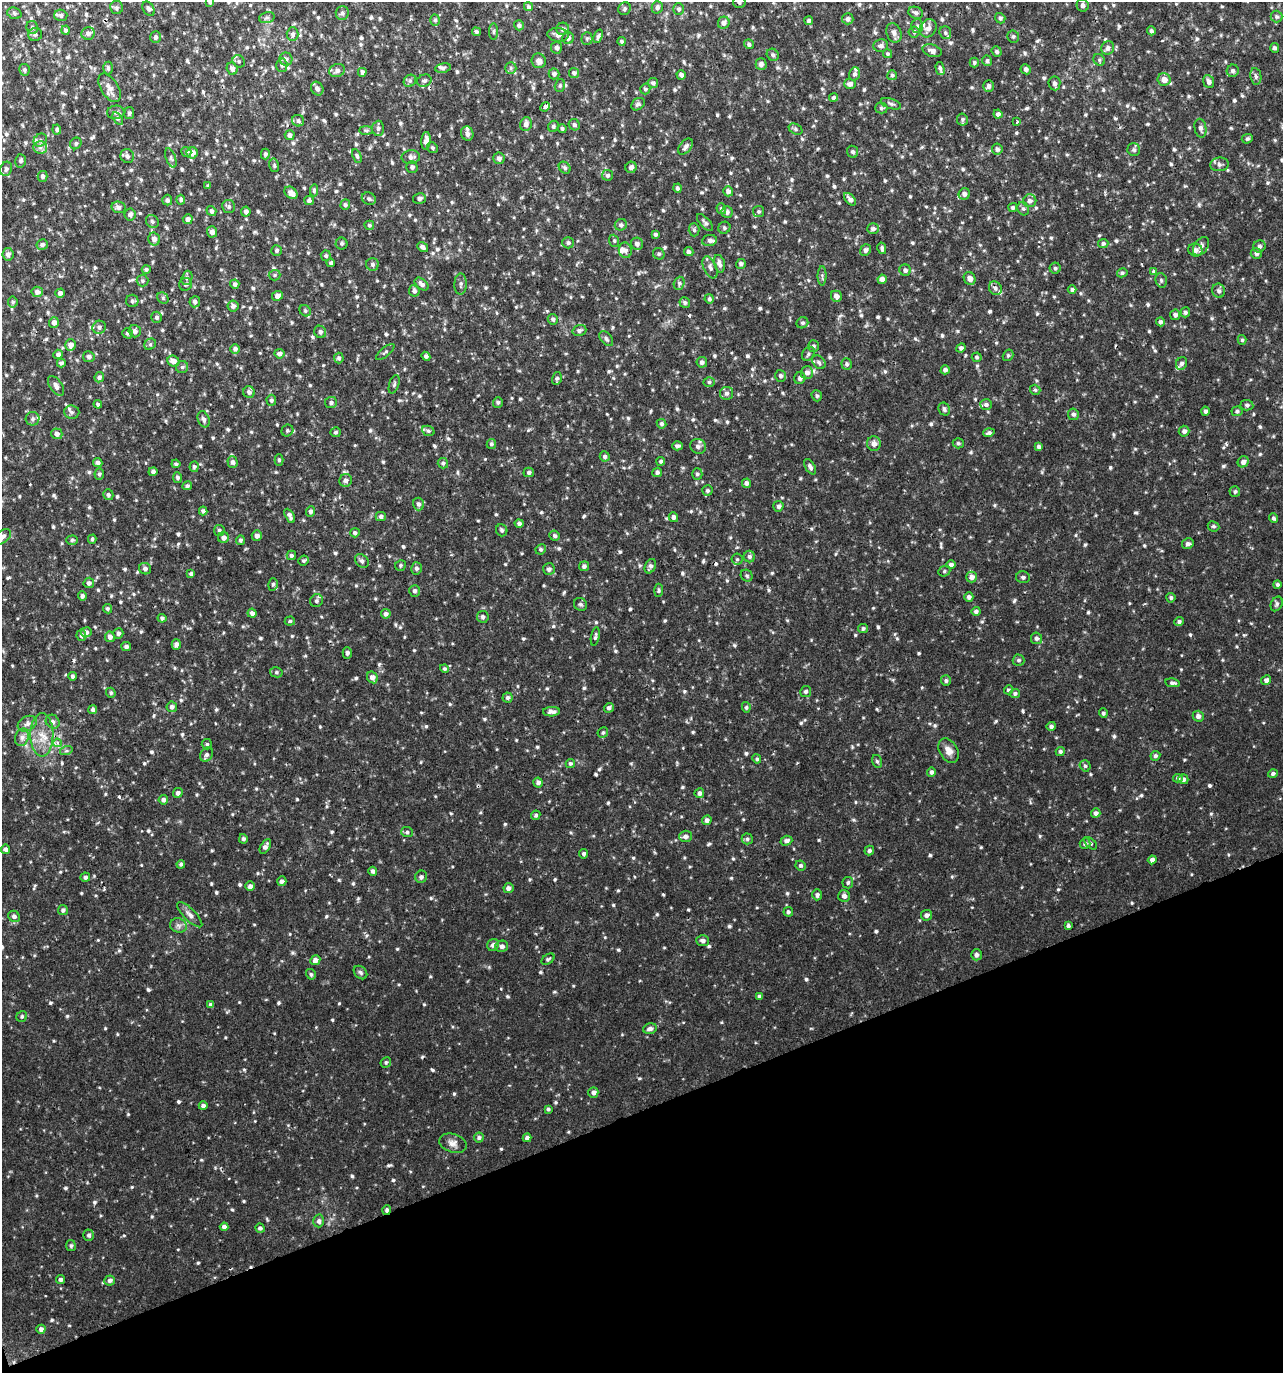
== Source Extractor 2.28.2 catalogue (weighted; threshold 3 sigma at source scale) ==
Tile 14 of 4 x 4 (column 2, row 4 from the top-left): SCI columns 1408-2688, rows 1-1371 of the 5322 x 5486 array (HDU 1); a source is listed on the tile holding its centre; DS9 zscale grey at full resolution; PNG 1285 x 1375 px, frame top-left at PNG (2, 2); each listed source drawn as its Kron ellipse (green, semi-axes under 4 px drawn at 4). Shown black and unused: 19% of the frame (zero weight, under 2 of 3 exposures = <1% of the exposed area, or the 3 px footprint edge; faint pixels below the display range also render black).
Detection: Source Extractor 2.28.2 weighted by HDU 2 'WHT'; one run over the whole footprint, this tile lists its part. Background 0.0164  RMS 0.0031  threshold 0.0139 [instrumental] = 3 sigma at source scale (4.5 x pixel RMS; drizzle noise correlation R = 1.50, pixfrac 1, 0.0396/0.0396 arcsec/px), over >= 5 px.
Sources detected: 1004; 3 cosmic-ray / hot-pixel residue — neither listed nor drawn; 13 inside a brighter listed object's ellipse — not listed separately; of the other 988, all 500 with FLUX_AUTO >= 0.545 (the completeness limit of this list) listed and drawn (488 fainter detections not listed), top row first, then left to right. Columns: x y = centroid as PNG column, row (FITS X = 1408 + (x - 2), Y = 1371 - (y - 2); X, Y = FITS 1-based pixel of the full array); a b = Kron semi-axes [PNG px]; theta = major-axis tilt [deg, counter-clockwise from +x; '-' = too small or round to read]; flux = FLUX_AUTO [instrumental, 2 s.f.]
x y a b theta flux
210 2 4 3 - 0.61
739 2 6 6 - 0.87
1083 5 6 6 - 1.1
528 7 5 4 - 0.74
657 7 6 5 - 1
116 8 6 6 - 0.77
148 9 8 5 -58 0.73
624 9 7 6 - 0.7
679 9 6 5 - 0.85
14 13 7 5 -18 0.62
342 13 7 6 - 0.83
916 13 7 5 -25 0.87
61 15 6 5 - 0.94
267 17 8 5 16 0.74
1276 17 6 6 - 0.61
1000 18 5 5 - 0.71
848 19 5 5 - 1
435 20 5 5 - 0.55
809 21 4 4 - 0.75
724 23 6 5 - 1.4
519 25 5 5 - 0.9
917 26 7 6 - 0.8
32 28 7 6 - 0.84
928 28 9 8 - 1.7
563 29 6 6 - 0.97
65 30 4 4 - 0.81
1151 31 4 4 - 0.71
476 32 4 4 - 0.72
494 32 8 4 89 0.57
914 32 6 5 - 0.56
88 33 7 6 - 1.3
894 33 10 7 -69 1.3
945 33 6 5 - 0.7
35 34 7 6 - 0.85
293 34 7 6 - 0.95
558 35 10 7 -6 1.4
598 36 7 4 68 0.71
1013 36 6 6 - 0.69
155 37 6 5 - 0.74
568 38 6 5 - 1
587 38 6 5 - 0.63
622 41 4 4 - 0.62
749 44 5 4 - 0.77
881 46 7 6 - 1.3
556 48 6 5 - 0.89
1108 48 7 6 - 1.2
1275 48 5 4 - 0.75
932 51 10 6 -18 1.4
997 51 5 4 - 0.61
888 54 5 4 - 0.57
773 55 6 5 - 0.71
286 59 6 6 - 0.98
1099 60 6 5 - 0.58
239 61 6 5 - 0.61
539 61 7 7 - 1.6
987 61 5 5 - 0.74
974 62 5 4 - 0.55
761 64 5 5 - 1.1
282 65 6 6 - 0.81
108 68 6 4 90 0.56
232 68 6 5 - 1.3
443 68 7 5 10 0.68
511 68 6 5 - 0.65
940 69 7 3 -76 0.77
1026 69 5 5 - 0.86
24 70 6 5 - 0.74
337 70 8 6 23 1.2
1233 71 6 6 - 0.82
362 72 4 4 - 1
574 73 5 5 - 0.87
554 74 5 5 - 1
855 74 7 5 68 0.83
681 75 5 4 - 1.1
892 75 5 5 - 0.55
1256 76 8 5 -81 0.84
1164 79 6 6 - 2.8
410 81 7 5 45 0.74
424 81 7 6 - 0.72
1209 82 7 5 -70 1.2
653 83 5 5 - 0.93
1054 83 7 6 - 1.2
850 84 6 5 - 1.5
560 85 6 5 - 0.62
989 86 6 5 - 1
110 88 16 8 -57 2.5
317 89 7 6 - 1.2
645 89 5 5 - 0.59
834 98 4 4 - 0.84
638 104 7 5 35 0.93
891 104 10 5 -18 0.81
545 107 5 3 - 2.9
881 108 6 5 - 0.65
116 112 8 6 10 0.92
129 113 6 5 - 0.74
998 114 4 4 - 1.1
118 119 7 4 -59 0.62
962 119 6 5 - 0.64
298 121 6 5 - 0.83
1017 122 3 3 - 1.7
526 124 7 6 - 1.4
574 125 6 5 - 0.71
554 126 6 5 - 0.57
378 128 7 6 - 0.94
562 128 4 4 - 0.66
1200 128 9 6 -79 1
796 129 7 5 -28 0.63
57 130 5 4 - 0.7
366 130 7 4 -1 0.58
467 133 7 6 - 1.2
290 135 5 5 - 1
1247 139 5 4 - 0.61
40 140 7 6 - 0.83
426 141 9 4 85 1.9
76 143 6 5 - 0.6
40 147 7 6 - 1.1
686 147 9 5 50 1.1
432 148 6 5 - 0.7
997 149 5 5 - 0.86
1134 150 6 6 - 0.87
186 152 5 5 - 0.71
853 152 6 5 - 0.8
192 153 5 5 - 2.7
265 154 5 4 - 0.7
127 156 7 6 - 1
357 156 7 4 -63 0.66
411 157 9 7 6 1.4
171 158 10 5 -70 0.78
499 158 6 5 - 1.2
21 161 6 5 - 0.75
1220 164 9 6 6 1
274 165 7 5 -76 0.56
412 167 5 5 - 0.82
631 167 5 5 - 1.2
565 168 6 5 - 0.65
6 169 7 6 - 0.93
607 175 5 5 - 0.78
43 176 5 5 - 0.92
208 186 4 3 - 0.57
677 188 4 4 - 0.7
314 190 6 4 84 0.72
728 191 5 5 - 1.2
291 193 7 5 -43 2.2
964 194 6 5 - 1.1
419 198 6 5 - 0.86
369 199 7 6 - 0.71
850 199 7 4 -46 1.3
167 200 5 5 - 0.84
181 200 5 4 - 0.7
309 200 5 4 - 0.79
1030 201 6 6 - 1.1
345 205 5 5 - 0.65
118 207 7 5 -12 1.1
229 207 6 6 - 0.75
1013 208 4 4 - 0.68
721 209 5 4 - 0.85
1023 209 7 5 -66 0.7
211 211 5 4 - 0.79
246 212 5 4 - 1
727 212 6 5 - 1.1
759 212 6 5 - 0.57
130 214 6 5 - 0.98
188 219 5 5 - 1.3
152 221 7 6 - 0.68
705 222 10 5 -48 0.9
369 225 5 4 - 0.59
621 225 6 5 - 0.87
724 228 6 5 - 0.58
873 229 6 5 - 0.91
694 230 6 5 - 0.63
212 232 5 5 - 1.4
655 234 3 3 - 0.65
154 239 6 6 - 1.7
709 240 7 5 9 1.1
614 241 6 5 - 0.56
568 243 6 5 - 0.77
1103 243 5 4 - 0.74
342 244 6 6 - 0.56
637 244 6 6 - 1.1
42 245 5 5 - 0.93
1201 246 10 6 56 1.3
1259 246 6 6 - 0.9
423 247 6 4 -36 1
882 248 5 3 - 0.69
277 250 5 5 - 0.69
625 250 8 6 -74 1.2
865 250 6 5 - 1
1195 250 7 6 - 1.5
689 252 5 4 - 0.84
8 254 6 5 - 1.3
659 254 6 5 - 0.62
1256 254 5 5 - 0.88
326 256 5 5 - 0.62
331 263 4 4 - 0.67
372 264 6 6 - 0.88
719 264 9 5 -75 1.1
741 264 5 4 - 0.79
710 267 12 6 -66 1.1
1055 268 5 5 - 0.64
146 269 4 4 - 0.6
905 270 6 5 - 1
1153 271 4 4 - 0.64
1122 273 5 4 - 0.63
275 275 6 5 - 0.6
822 276 9 4 -89 0.66
187 278 7 5 70 0.8
970 278 6 5 - 1.8
882 279 5 4 - 1.9
1161 280 7 5 -75 0.62
143 281 6 6 - 0.59
679 283 7 5 71 0.68
185 284 6 6 - 0.88
235 284 4 4 - 0.95
422 284 8 5 -39 1.1
461 284 10 6 89 0.97
995 288 7 6 - 1
1072 290 4 4 - 0.72
414 291 5 5 - 0.84
1219 291 7 6 - 0.96
37 292 6 5 - 1.5
60 293 5 4 - 1.3
278 296 6 4 26 1.4
836 296 6 5 - 1.6
163 298 6 5 - 0.58
709 299 5 4 - 0.64
132 301 6 6 - 0.74
13 302 5 4 - 0.64
195 302 5 5 - 0.97
685 302 5 5 - 0.78
233 306 5 5 - 0.92
305 311 6 5 - 0.6
1185 312 5 5 - 0.64
1175 315 5 5 - 1
157 317 6 5 - 0.86
553 319 5 5 - 0.78
54 322 5 5 - 1.5
1160 322 4 4 - 0.85
802 323 6 5 - 0.65
99 327 7 6 - 0.95
579 330 7 5 18 0.95
135 331 6 6 - 1.2
320 332 6 6 - 0.97
128 333 5 5 - 0.73
606 339 8 5 -51 0.76
1242 340 5 4 - 0.56
150 344 6 5 - 0.58
71 345 6 5 - 1.7
813 346 6 5 - 0.73
961 348 4 4 - 0.83
235 349 5 5 - 0.94
385 352 11 4 40 0.64
58 354 5 4 - 1
279 354 5 5 - 1.2
808 354 7 5 55 0.67
1008 355 6 5 - 0.61
426 356 5 4 - 0.72
89 357 5 5 - 1.1
977 357 5 5 - 0.56
339 358 5 5 - 0.78
173 361 6 5 - 2.1
702 362 5 5 - 0.93
819 362 8 5 -47 0.88
61 363 4 4 - 0.83
1181 363 6 5 - 1
847 364 6 5 - 0.7
182 367 6 6 - 0.72
945 370 4 4 - 1.1
807 373 6 6 - 1.6
780 376 6 5 - 0.82
99 377 5 4 - 0.81
557 378 6 5 - 0.63
800 378 6 5 - 1
709 382 5 5 - 0.63
394 384 10 5 72 0.63
56 386 11 6 -55 1.6
1035 390 5 5 - 0.58
249 392 6 5 - 1.2
727 393 6 6 - 1.1
817 396 6 5 - 0.6
271 400 5 5 - 0.75
498 402 5 5 - 0.55
331 403 6 5 - 0.72
98 404 4 4 - 0.73
986 405 6 5 - 0.82
1247 405 6 5 - 0.75
944 409 7 5 -59 0.83
1205 411 4 4 - 0.84
1237 411 5 5 - 0.66
72 412 7 6 - 0.88
1073 414 6 5 - 0.79
32 419 7 6 - 0.91
204 419 8 5 -69 1.1
661 424 5 4 - 0.73
287 431 6 5 - 0.66
428 431 6 5 - 0.63
1184 431 5 5 - 0.98
336 432 5 5 - 0.61
989 433 6 4 18 0.74
57 434 5 5 - 1.3
958 443 5 5 - 0.64
491 444 5 4 - 0.61
874 444 7 6 - 1.6
677 446 5 4 - 0.83
698 446 8 7 - 1.2
1039 447 4 4 - 1
605 456 5 5 - 0.8
279 460 6 4 -89 0.56
661 461 4 4 - 0.59
233 462 6 5 - 0.81
1243 462 6 5 - 1.2
98 463 4 4 - 1.2
443 463 5 5 - 0.64
176 464 4 4 - 0.63
194 467 5 4 - 0.67
810 467 8 4 -60 1
153 472 4 4 - 0.85
529 472 5 4 - 0.86
657 472 5 4 - 0.79
99 474 6 5 - 0.69
697 474 5 5 - 0.57
178 478 5 4 - 0.71
346 480 6 6 - 1.4
746 483 4 4 - 1.1
187 486 5 4 - 0.62
707 491 5 5 - 0.57
1235 492 5 5 - 0.63
108 495 5 5 - 0.73
418 504 6 5 - 1
778 506 5 5 - 0.92
203 511 4 4 - 0.79
311 511 5 4 - 1
290 516 7 4 -62 1
381 517 5 4 - 0.85
673 517 5 4 - 0.96
1273 518 5 4 - 0.67
519 523 4 4 - 1
1213 526 6 5 - 0.59
219 530 5 5 - 0.72
502 530 6 5 - 0.73
355 533 5 4 - 0.77
257 536 5 5 - 1.3
555 536 5 5 - 0.69
2 537 10 6 37 1.7
224 538 5 5 - 1.4
92 539 4 4 - 0.58
72 540 6 4 2 0.56
240 540 5 4 - 0.63
1188 544 6 5 - 0.92
541 549 5 5 - 0.57
291 555 5 4 - 0.68
749 556 6 6 - 0.83
737 559 5 5 - 0.57
304 561 5 4 - 0.55
362 561 8 6 -45 0.83
401 565 6 5 - 0.59
951 565 5 4 - 0.9
584 566 5 5 - 0.91
650 566 7 5 64 0.95
416 568 6 5 - 1
145 569 6 5 - 0.96
549 569 6 6 - 1.1
944 571 6 5 - 0.56
191 574 4 3 - 0.65
747 576 6 5 - 0.57
972 577 5 5 - 1.6
1023 577 7 6 - 0.73
89 583 5 5 - 1.1
273 584 6 5 - 0.75
1277 584 4 4 - 0.61
659 590 7 4 89 0.63
414 591 6 5 - 0.95
82 596 4 4 - 0.93
969 597 4 4 - 0.97
1171 598 5 4 - 0.59
316 601 7 6 - 0.83
580 604 7 6 - 0.75
1277 604 7 5 63 0.73
107 609 5 4 - 0.64
976 611 4 4 - 0.88
252 613 4 4 - 0.99
386 614 5 4 - 0.91
483 617 6 5 - 0.93
162 618 4 4 - 0.78
290 621 5 4 - 0.56
1179 622 5 4 - 0.72
863 629 5 4 - 0.72
86 632 5 5 - 0.99
118 633 5 5 - 0.9
81 635 6 5 - 0.79
595 636 9 4 79 0.78
110 637 5 5 - 1.2
1036 638 6 5 - 0.97
176 644 5 4 - 1.1
126 646 5 4 - 0.87
347 653 5 4 - 0.78
1019 660 6 5 - 0.67
444 669 4 4 - 0.58
276 672 6 5 - 0.61
72 676 4 3 - 0.75
372 677 6 5 - 1.7
1266 680 5 4 - 1.2
946 681 5 5 - 0.62
1173 683 7 4 -10 0.8
1008 690 4 4 - 0.67
806 691 5 5 - 0.81
111 693 5 4 - 0.55
1015 694 5 4 - 0.75
508 698 5 5 - 0.86
172 707 5 5 - 0.98
746 707 5 4 - 0.59
609 708 5 4 - 0.91
93 709 4 4 - 0.94
552 712 8 4 3 1.2
1103 713 4 4 - 0.61
1198 716 5 5 - 1.3
53 722 7 6 - 0.9
27 724 10 7 29 1.3
1051 726 5 4 - 0.88
603 732 5 5 - 0.56
42 735 22 11 90 5.4
22 737 9 6 75 1.4
57 743 4 4 - 1.5
207 744 5 5 - 0.6
948 750 13 9 -59 2.3
66 751 6 4 18 0.55
1060 751 4 4 - 0.67
207 755 7 6 - 1.1
1155 756 5 4 - 0.6
757 759 5 4 - 0.65
877 761 6 5 - 0.58
570 763 4 4 - 0.57
1085 766 6 5 - 0.62
931 772 4 4 - 0.89
1273 774 5 4 - 0.75
1178 778 5 4 - 0.66
1183 779 5 5 - 0.97
538 783 5 4 - 1.1
178 793 5 4 - 0.93
699 793 5 5 - 0.93
163 800 5 4 - 1.2
1096 813 5 4 - 0.99
536 815 5 4 - 0.63
707 820 5 4 - 1.1
407 832 6 5 - 0.69
685 836 6 6 - 1.3
243 839 5 4 - 0.7
747 839 5 5 - 0.64
786 841 6 5 - 0.98
1091 843 8 4 -44 0.58
1085 844 5 5 - 0.9
265 846 8 4 60 1.2
6 849 4 4 - 0.98
869 850 5 4 - 0.79
584 854 5 4 - 0.79
1152 860 4 4 - 1.2
181 864 4 4 - 0.66
801 865 5 5 - 0.59
373 871 4 4 - 1
85 877 4 4 - 0.77
421 877 6 6 - 0.84
282 881 5 4 - 0.87
848 883 6 5 - 0.59
250 886 5 4 - 1.2
508 888 5 5 - 1.3
817 895 5 5 - 0.82
844 896 6 6 - 1.2
63 910 5 5 - 0.76
788 912 4 4 - 0.66
190 915 17 6 -45 1.6
926 915 6 5 - 1.1
14 916 6 5 - 1
178 925 8 7 - 1.1
1068 926 4 3 - 0.71
703 941 6 5 - 1
493 945 6 5 - 1.3
502 946 6 5 - 1.3
976 955 5 5 - 0.98
548 959 7 4 34 0.56
315 960 5 5 - 1.7
360 972 7 5 -45 0.68
311 974 5 4 - 0.58
759 996 4 3 - 0.86
210 1004 4 4 - 0.71
22 1016 6 5 - 0.58
650 1029 7 5 15 1.1
386 1062 5 5 - 0.55
593 1092 5 5 - 1.1
203 1106 4 4 - 0.97
548 1109 4 3 - 0.6
479 1138 5 5 - 0.78
527 1138 4 4 - 1
453 1143 14 9 -17 2.1
387 1210 5 4 - 0.66
319 1221 6 5 - 1
224 1227 4 4 - 1.1
260 1228 5 4 - 0.8
89 1235 6 5 - 0.79
71 1246 5 5 - 0.61
61 1279 4 4 - 0.88
110 1280 5 5 - 0.98
41 1329 4 4 - 1.1
Overlapping masked pixels (flux is a lower limit): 1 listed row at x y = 387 1210
Isophote crosses this tile's border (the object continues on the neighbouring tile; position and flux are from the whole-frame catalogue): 3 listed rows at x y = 210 2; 739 2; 2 537